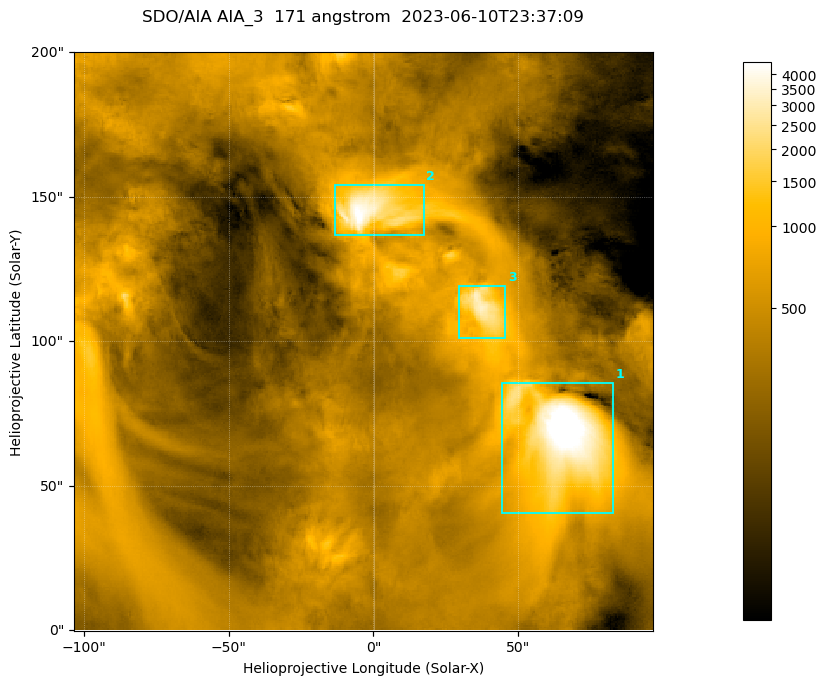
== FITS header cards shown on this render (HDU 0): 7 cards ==
TELESCOP= 'SDO/AIA '
INSTRUME= 'AIA_3   '
WAVELNTH=                  171
WAVEUNIT= 'angstrom'
DATE-OBS= '2023-06-10T23:37:09.350'
CTYPE1  = 'HPLN-TAN'
CTYPE2  = 'HPLT-TAN'

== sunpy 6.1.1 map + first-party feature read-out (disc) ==
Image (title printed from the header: SDO/AIA AIA_3  171 angstrom  2023-06-10T23:37:09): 334 x 334 px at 0.599 arcsec/px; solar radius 945 arcsec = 1577 px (partial field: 1.4% of the solar disc is inside the frame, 100% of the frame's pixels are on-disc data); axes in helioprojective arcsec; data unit not stated in the header (colour bar unlabelled)
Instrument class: DISC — disc imager (sunpy class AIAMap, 171 A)
Bright regions (active regions / flare kernels): reference = the on-disc median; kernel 3 px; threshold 5 sigma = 1096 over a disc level ~352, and >= 1.15x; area >= 111 px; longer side >= 4 px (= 2.4 arcsec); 3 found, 3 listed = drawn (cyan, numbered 1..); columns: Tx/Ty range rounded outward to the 2 arcsec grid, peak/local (2 s.f.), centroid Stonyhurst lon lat
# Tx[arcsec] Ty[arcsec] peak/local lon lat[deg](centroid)
1 44..84 40..86 18 +4 +4
2 -14..18 136..154 13 +0 +9
3 28..46 100..120 9.3 +2 +7